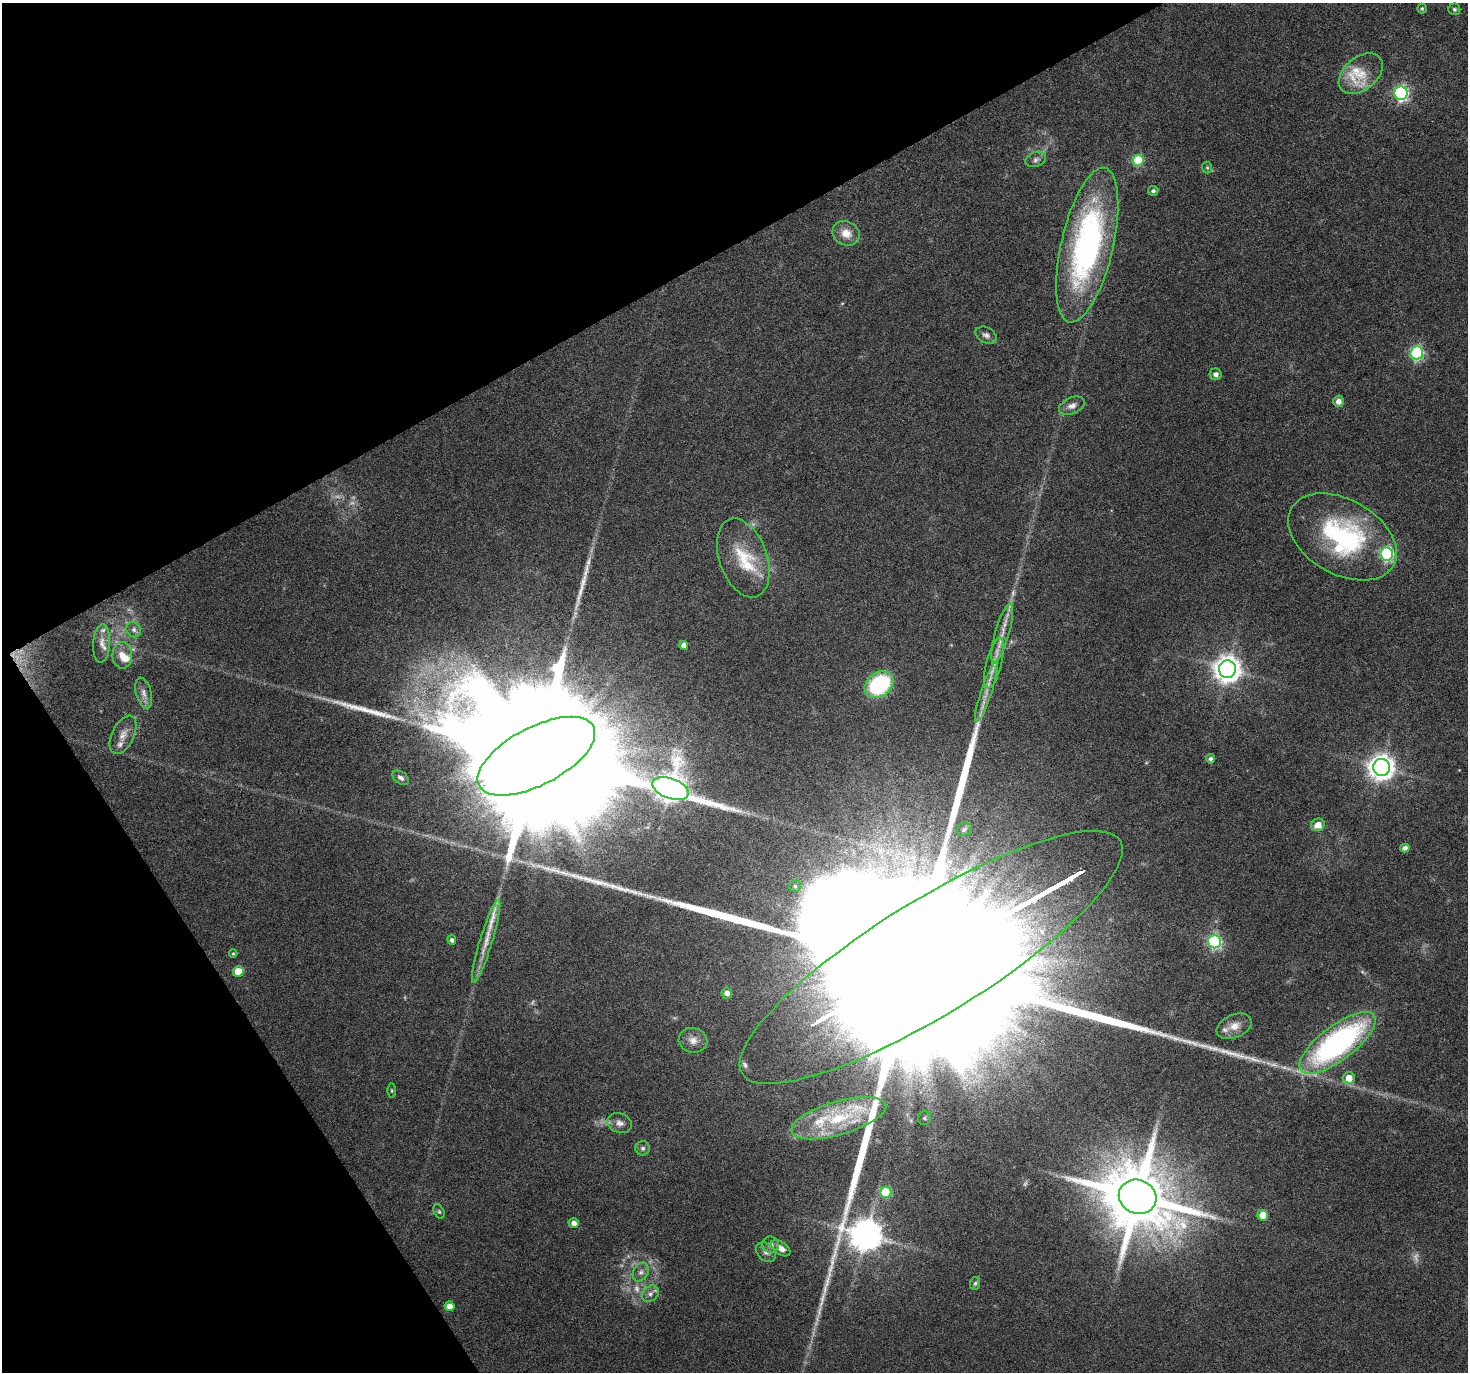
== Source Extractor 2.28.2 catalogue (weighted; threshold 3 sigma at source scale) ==
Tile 5 of 4 x 4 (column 1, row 2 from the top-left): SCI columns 1-1466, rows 2857-4226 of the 5868 x 5773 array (HDU 1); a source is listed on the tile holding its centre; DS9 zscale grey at full resolution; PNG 1470 x 1374 px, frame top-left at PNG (2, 3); each listed source drawn as its Kron ellipse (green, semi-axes under 4 px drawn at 4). Shown black and unused: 28% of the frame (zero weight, under 4 of 8 exposures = <1% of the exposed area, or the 3 px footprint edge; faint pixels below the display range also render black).
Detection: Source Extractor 2.28.2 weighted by HDU 2 'WHT'; one run over the whole footprint, this tile lists its part. Background 0.0491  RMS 0.0031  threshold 0.0126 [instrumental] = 3 sigma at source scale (4.09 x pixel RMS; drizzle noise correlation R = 1.36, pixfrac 0.8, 0.0396/0.0396 arcsec/px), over >= 5 px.
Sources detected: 91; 10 too faint to see at this stretch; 3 long thin detections or spike segments (spike, bleed or trail) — neither listed nor drawn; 12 inside a brighter listed object's ellipse — not listed separately; the other 66 listed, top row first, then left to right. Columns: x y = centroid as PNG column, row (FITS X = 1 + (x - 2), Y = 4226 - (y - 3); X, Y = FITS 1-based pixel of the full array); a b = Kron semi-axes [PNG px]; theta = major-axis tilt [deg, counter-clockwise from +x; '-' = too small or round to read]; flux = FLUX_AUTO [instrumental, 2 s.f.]
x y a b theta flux
1422 9 5 5 - 0.47
1454 9 6 6 - 0.59
1361 74 25 16 39 6.8
1401 93 7 6 - 65
1036 159 11 7 21 1.2
1138 160 5 5 - 17
1207 167 6 5 - 0.46
1153 191 5 5 - 0.79
846 233 14 12 -29 3.7
1087 245 79 26 77 82
986 335 11 7 -29 1.2
1417 353 6 6 - 46
1216 374 6 5 - 1.5
1338 401 5 5 - 2
1072 406 14 8 23 1.8
1342 537 59 37 -30 45
1387 554 6 6 - 49
743 558 41 24 -71 13
134 630 8 7 - 1
1002 633 30 7 74 4.1
102 644 19 8 86 2.4
684 645 4 4 - 1.9
122 655 13 10 -89 3.3
994 663 26 7 76 3.7
1227 669 8 8 - 340
879 685 15 12 36 33
986 692 31 5 71 3.5
144 693 16 7 -75 2
123 735 21 11 64 3.1
536 756 64 29 27 40000
1210 759 4 4 - 0.79
1381 767 8 8 - 310
401 778 9 6 -36 1.2
670 789 19 10 -20 390
1318 825 7 6 - 3
964 829 8 6 28 0.7
1405 848 4 4 - 1.5
795 886 6 5 - 0.58
452 940 5 4 - 0.86
486 941 44 6 73 5
1214 942 6 6 - 56
233 954 4 4 - 0.35
931 957 222 57 32 150000
238 972 5 5 - 6.2
727 993 5 5 - 1.8
1234 1026 18 11 23 3.5
693 1040 14 12 -13 2.7
1337 1043 46 17 37 78
1349 1078 6 6 - 3.9
391 1091 7 3 -90 0.36
839 1118 49 16 16 19
924 1118 7 6 - 0.93
620 1123 12 9 -19 1.9
643 1148 7 7 - 0.96
886 1192 6 5 - 17
1138 1197 19 16 -21 3300
439 1212 7 5 -63 0.54
1263 1215 5 5 - 5.2
574 1223 5 5 - 1.6
771 1245 8 8 - 1.5
781 1248 11 6 -35 2.2
766 1252 11 8 -43 1.5
641 1272 10 7 61 1.3
975 1283 6 5 - 0.56
650 1294 9 7 45 1.3
450 1306 5 4 - 3.2